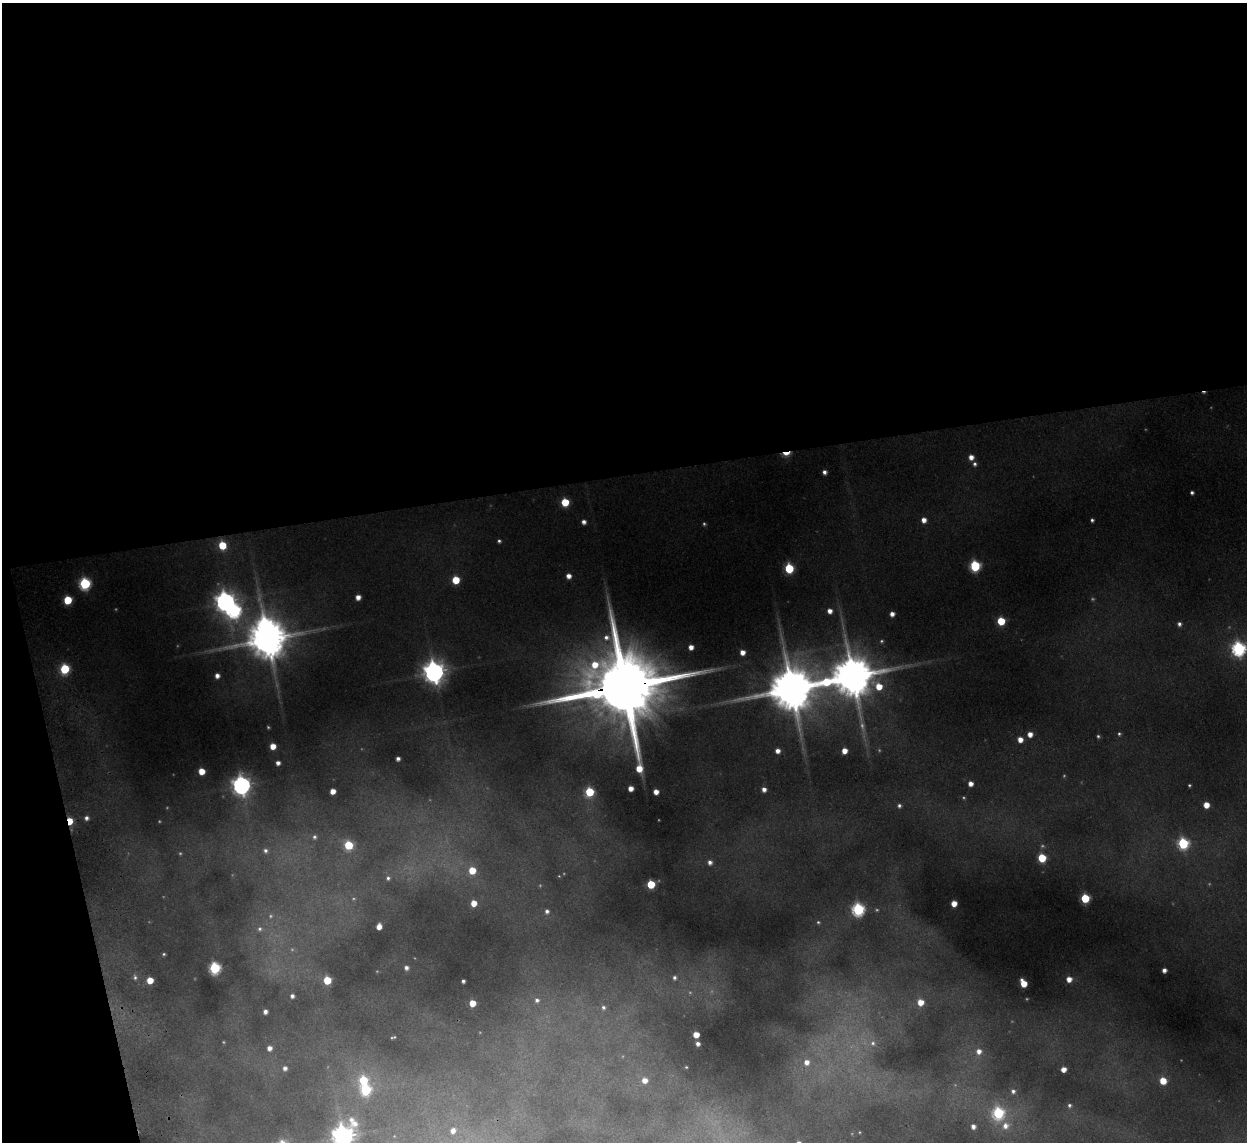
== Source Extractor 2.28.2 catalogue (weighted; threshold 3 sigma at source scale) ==
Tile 1 of 4 x 4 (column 1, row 1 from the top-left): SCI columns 53-1297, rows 3573-4712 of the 5083 x 4981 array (HDU 1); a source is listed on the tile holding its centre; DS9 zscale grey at full resolution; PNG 1249 x 1144 px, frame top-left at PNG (2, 3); no overlay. Shown black and unused: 44% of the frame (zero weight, under 2 of 3 exposures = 3% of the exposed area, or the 3 px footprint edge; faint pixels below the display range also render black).
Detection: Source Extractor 2.28.2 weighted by HDU 2 'WHT'; one run over the whole footprint, this tile lists its part. Background 0.186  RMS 0.015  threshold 0.0658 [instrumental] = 3 sigma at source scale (4.5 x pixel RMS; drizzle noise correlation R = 1.50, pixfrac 1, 0.05/0.05 arcsec/px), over >= 5 px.
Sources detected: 152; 38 too faint to see at this stretch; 2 inside a brighter object's white glare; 1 cosmic-ray / hot-pixel residue — not listed; the other 111 listed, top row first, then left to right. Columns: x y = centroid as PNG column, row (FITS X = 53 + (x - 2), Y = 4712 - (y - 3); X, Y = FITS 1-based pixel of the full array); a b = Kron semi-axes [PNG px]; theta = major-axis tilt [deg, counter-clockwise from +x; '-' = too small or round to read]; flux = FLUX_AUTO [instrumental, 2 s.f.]
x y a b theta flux
786 454 10 5 6 28
971 457 5 5 - 15
975 464 6 6 - 6.1
824 472 5 4 - 8
1192 493 4 4 - 4.8
565 502 6 5 - 73
924 520 5 5 - 15
1092 520 4 4 - 4.2
584 522 5 5 - 9.4
499 541 4 4 - 4.1
222 545 6 6 - 65
975 566 6 6 - 180
789 568 6 6 - 110
569 576 5 5 - 13
456 580 5 5 - 64
85 583 6 6 - 240
358 597 5 5 - 15
68 600 5 5 - 90
225 602 8 8 - 1300
830 611 5 5 - 13
892 614 5 5 - 12
1001 621 6 5 - 75
1179 624 5 5 - 6.2
268 639 14 11 10 6700
691 647 5 5 - 15
1239 649 7 7 - 470
742 652 5 5 - 16
65 669 6 6 - 140
434 672 9 8 - 1800
217 676 5 4 - 11
852 676 17 14 0 8400
624 686 32 21 7 35000
791 689 16 14 15 9900
1030 734 5 5 - 16
1119 734 5 5 - 3.2
1098 736 4 4 - 3.1
1020 739 5 4 - 17
273 746 5 5 - 27
778 751 5 4 - 12
844 751 5 5 - 21
398 759 4 4 - 7.8
278 763 5 5 - 9.2
201 771 5 5 - 31
971 784 5 4 - 14
241 785 8 7 - 1000
1189 785 3 3 - 2.7
631 788 5 4 - 16
764 789 4 4 - 11
333 791 5 5 - 19
589 792 6 6 - 110
656 792 5 4 - 16
1206 805 5 5 - 28
899 806 5 5 - 5.1
86 818 5 4 - 7.5
70 821 6 4 -80 44
314 837 7 6 - 5.4
1183 843 7 6 - 220
348 845 6 6 - 92
265 851 8 7 - 7.7
1042 858 6 5 - 88
710 862 6 5 - 9.2
472 870 6 5 - 44
388 878 6 6 - 5.4
651 884 5 5 - 85
1085 898 6 5 - 110
474 903 5 5 - 25
954 903 5 4 - 24
858 909 6 6 - 320
547 911 6 5 - 6.5
818 922 5 4 - 3.1
379 926 5 5 - 18
260 929 9 8 - 8.2
164 954 3 3 - 2.6
215 968 6 6 - 240
406 968 5 4 - 7.1
1164 970 4 4 - 9.9
135 977 8 6 -74 5.3
674 978 7 7 - 7.9
1069 979 5 5 - 17
150 980 5 5 - 35
327 980 5 5 - 64
463 981 4 4 - 5
1023 983 6 5 - 41
292 996 4 4 - 6.7
537 1000 6 6 - 6.1
920 1002 6 6 - 27
472 1003 5 5 - 35
603 1007 4 4 - 4.1
265 1012 4 4 - 8.4
696 1035 5 5 - 29
393 1037 5 3 - 2.7
873 1043 10 9 - 12
698 1044 4 4 - 7.6
269 1048 5 5 - 12
979 1051 7 7 - 14
807 1062 9 8 - 17
686 1067 3 3 - 1.6
285 1068 6 5 - 8.8
1064 1069 5 5 - 16
363 1080 8 7 - 93
644 1080 6 6 - 17
1163 1081 6 5 - 37
366 1090 7 7 - 180
1013 1091 7 6 - 7.2
1069 1105 6 6 - 5
998 1113 8 7 - 230
1005 1126 12 10 38 21
973 1127 6 5 - 11
453 1131 10 9 - 20
859 1132 3 2 - 1.2
343 1136 11 9 67 2100
Overlapping masked pixels (flux is a lower limit): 3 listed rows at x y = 786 454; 624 686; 70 821
Isophote crosses this tile's border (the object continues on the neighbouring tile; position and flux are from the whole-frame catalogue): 3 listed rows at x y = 1239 649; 453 1131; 343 1136